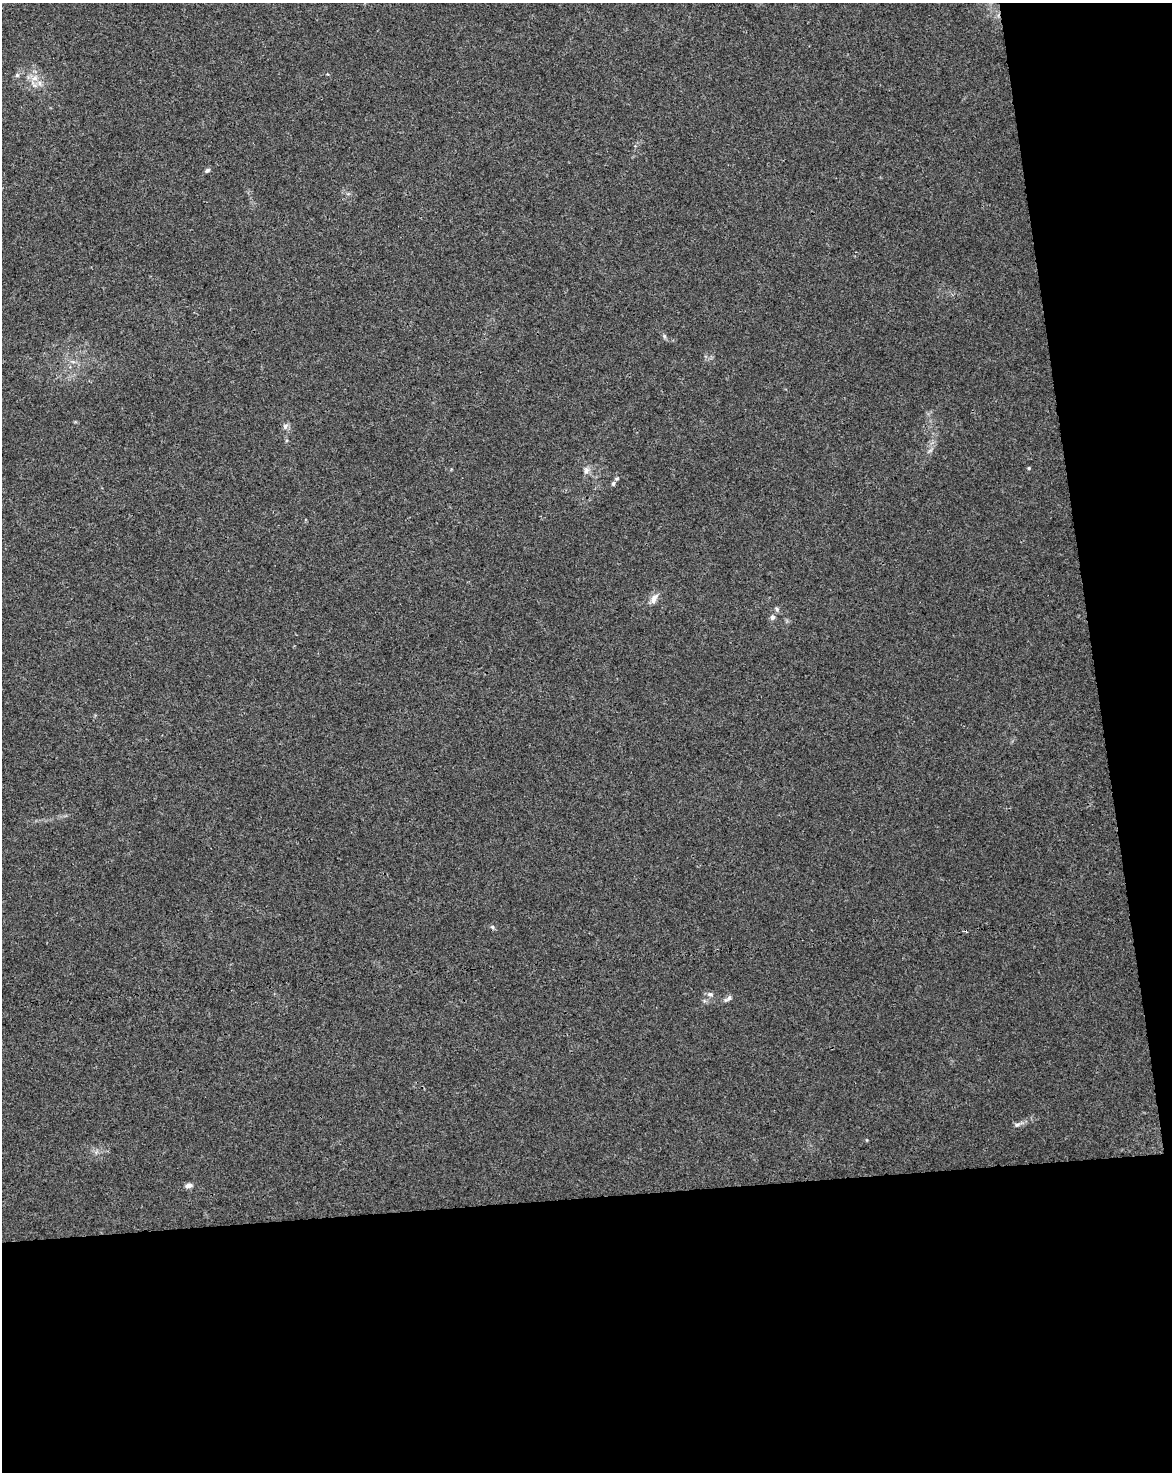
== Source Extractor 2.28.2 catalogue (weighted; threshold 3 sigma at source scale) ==
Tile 12 of 4 x 3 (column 4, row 3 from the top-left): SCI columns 3565-4734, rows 68-1537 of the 4791 x 4502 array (HDU 1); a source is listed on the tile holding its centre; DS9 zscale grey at full resolution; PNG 1174 x 1474 px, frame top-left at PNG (2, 3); no overlay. Shown black and unused: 25% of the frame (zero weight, under 3 of 4 exposures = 5% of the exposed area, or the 3 px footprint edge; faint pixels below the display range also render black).
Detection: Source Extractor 2.28.2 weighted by HDU 2 'WHT'; one run over the whole footprint, this tile lists its part. Background 0.00476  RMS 0.003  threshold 0.0135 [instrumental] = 3 sigma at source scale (4.5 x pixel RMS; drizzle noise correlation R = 1.50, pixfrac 1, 0.0396/0.0396 arcsec/px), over >= 5 px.
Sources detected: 19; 1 cosmic-ray / hot-pixel residue — not listed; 1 inside a brighter listed object's ellipse — not listed separately; the other 17 listed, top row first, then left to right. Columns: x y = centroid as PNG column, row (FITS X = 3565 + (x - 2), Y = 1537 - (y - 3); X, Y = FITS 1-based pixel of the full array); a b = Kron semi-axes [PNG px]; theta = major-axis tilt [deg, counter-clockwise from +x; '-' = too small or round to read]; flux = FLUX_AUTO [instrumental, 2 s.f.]
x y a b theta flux
17 75 7 5 46 0.6
35 78 10 7 16 1.8
207 170 7 5 31 0.65
664 336 6 5 - 0.51
73 362 7 4 -19 0.65
285 426 9 7 69 1
1029 468 4 4 - 0.33
586 470 11 7 78 1.4
613 483 7 6 - 0.69
654 598 16 8 63 2
777 609 7 5 -53 0.62
772 617 6 5 - 1.1
492 927 7 5 -28 0.56
710 994 9 6 -18 1
728 999 13 5 32 1.1
1017 1125 9 6 18 1
188 1185 10 6 11 1.3